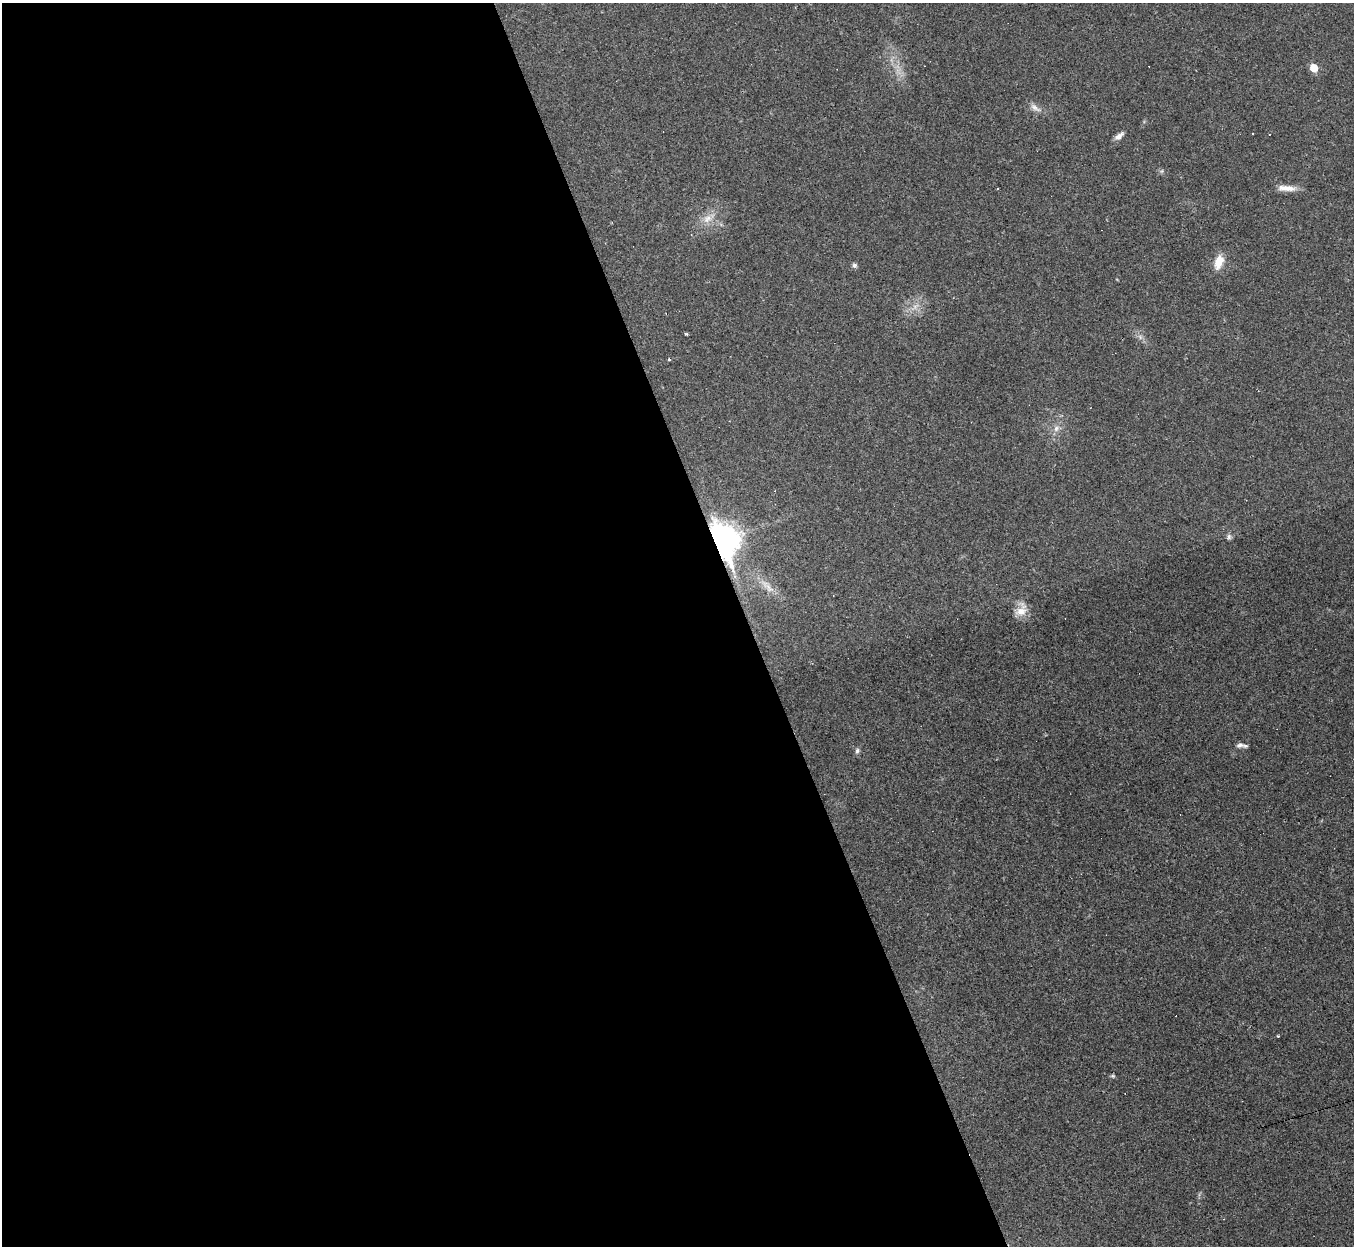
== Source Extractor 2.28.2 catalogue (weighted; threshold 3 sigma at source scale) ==
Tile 9 of 4 x 4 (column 1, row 3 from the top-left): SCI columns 1-1352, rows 1515-2758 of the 5407 x 5390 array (HDU 1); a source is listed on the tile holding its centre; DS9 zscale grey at full resolution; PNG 1356 x 1248 px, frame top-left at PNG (2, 3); no overlay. Shown black and unused: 55% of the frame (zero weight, under 2 of 3 exposures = <1% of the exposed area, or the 3 px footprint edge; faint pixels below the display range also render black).
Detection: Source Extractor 2.28.2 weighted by HDU 2 'WHT'; one run over the whole footprint, this tile lists its part. Background 0.0571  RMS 0.0059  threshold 0.0264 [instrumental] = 3 sigma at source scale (4.5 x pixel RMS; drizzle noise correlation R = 1.50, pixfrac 1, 0.05/0.05 arcsec/px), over >= 5 px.
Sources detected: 27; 6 cosmic-ray / hot-pixel residue — not listed; the other 21 listed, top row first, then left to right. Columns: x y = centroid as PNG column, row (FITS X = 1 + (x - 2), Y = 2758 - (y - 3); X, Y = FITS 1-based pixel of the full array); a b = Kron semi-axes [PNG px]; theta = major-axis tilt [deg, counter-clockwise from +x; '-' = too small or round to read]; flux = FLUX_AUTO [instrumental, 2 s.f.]
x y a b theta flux
1314 68 6 5 - 12
1035 108 18 7 -34 3.5
1119 136 13 6 37 2.9
1162 171 6 4 71 0.8
1286 188 25 7 -2 6
997 189 3 2 - 0.48
707 219 16 10 39 6.1
1219 262 17 10 71 8.5
854 265 6 6 - 1.4
915 306 9 6 44 3
686 334 5 3 - 0.75
1140 337 8 4 -54 1.7
669 359 3 3 - 0.97
1056 428 9 7 86 2.7
724 540 13 9 -69 890
768 586 13 7 -61 4.4
1021 610 20 13 67 7.2
1240 745 12 7 15 2.6
857 751 7 6 - 1.4
1278 1036 3 3 - 0.73
1113 1076 6 5 - 0.91
Overlapping masked pixels (flux is a lower limit): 1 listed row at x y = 724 540
Unlisted compact peaks at least as high as the median listed source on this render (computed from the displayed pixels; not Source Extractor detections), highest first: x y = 1229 537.